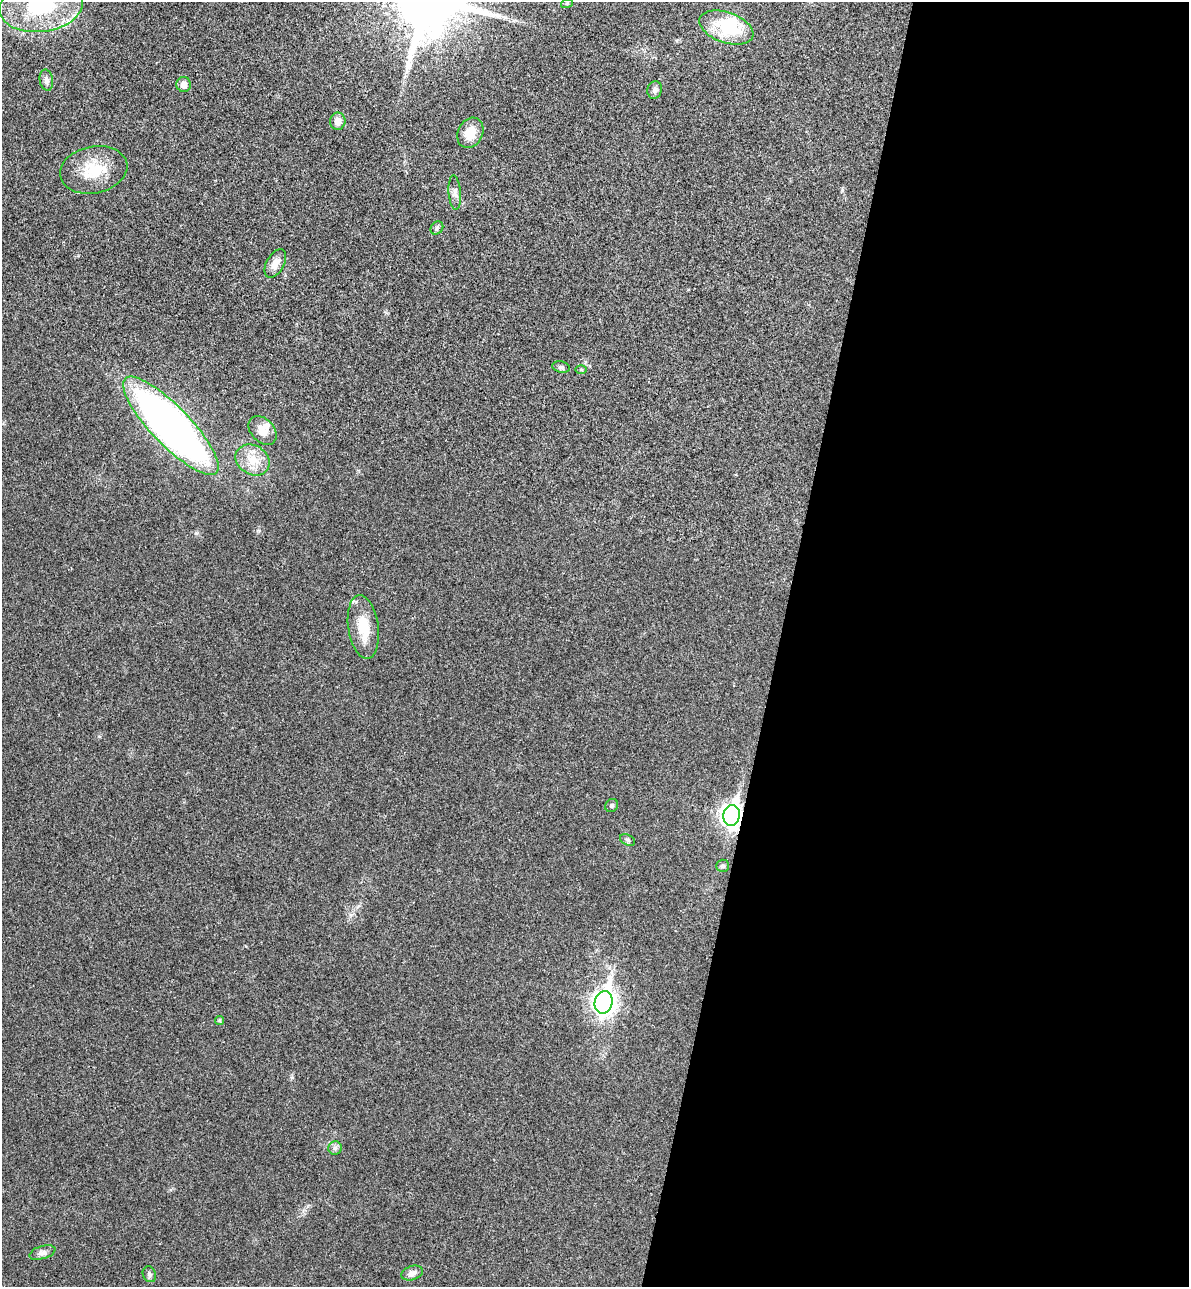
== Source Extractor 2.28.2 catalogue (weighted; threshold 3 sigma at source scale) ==
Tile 12 of 4 x 4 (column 4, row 3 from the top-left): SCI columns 3742-4928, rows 1307-2591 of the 5234 x 5179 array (HDU 1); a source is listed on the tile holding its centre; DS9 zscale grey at full resolution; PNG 1191 x 1289 px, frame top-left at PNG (2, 2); each listed source drawn as its Kron ellipse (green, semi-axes under 4 px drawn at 4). Shown black and unused: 35% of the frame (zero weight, under 3 of 4 exposures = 6% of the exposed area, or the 3 px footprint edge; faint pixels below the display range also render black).
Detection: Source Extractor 2.28.2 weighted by HDU 2 'WHT'; one run over the whole footprint, this tile lists its part. Background 0.0229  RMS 0.0045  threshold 0.0203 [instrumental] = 3 sigma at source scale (4.5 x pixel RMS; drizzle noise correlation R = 1.50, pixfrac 1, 0.05/0.05 arcsec/px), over >= 5 px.
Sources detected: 30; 1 inside a brighter object's white glare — neither listed nor drawn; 1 inside a brighter listed object's ellipse — not listed separately; the other 28 listed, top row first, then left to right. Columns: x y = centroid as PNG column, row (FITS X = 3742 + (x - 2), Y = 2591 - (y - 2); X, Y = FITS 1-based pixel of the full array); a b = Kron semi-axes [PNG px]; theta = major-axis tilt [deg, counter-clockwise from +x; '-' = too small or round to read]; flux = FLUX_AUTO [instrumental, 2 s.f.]
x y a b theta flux
567 3 6 3 19 0.5
41 6 42 26 8 38
726 28 28 15 -19 23
46 80 11 6 -80 1.9
184 84 7 7 - 2.8
655 90 9 7 77 1.6
338 121 8 7 - 3.9
470 133 16 12 63 7.9
94 170 34 23 12 16
455 193 17 6 -85 2.2
437 228 7 5 49 1
275 263 15 9 61 3.8
561 367 9 5 -10 1.1
581 369 5 3 - 0.45
171 426 65 19 -46 270
262 430 16 11 -47 4.9
253 460 18 14 -32 8.3
363 627 32 15 -82 12
612 805 7 6 - 0.87
732 815 11 8 78 250
627 840 8 5 -26 0.91
723 866 6 6 - 1.1
604 1002 11 9 76 280
219 1020 4 4 - 0.65
335 1148 7 7 - 1.3
42 1252 13 6 16 2
412 1273 11 7 18 2.2
149 1274 8 6 -67 1.1
Overlapping masked pixels (flux is a lower limit): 1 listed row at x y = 732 815
Isophote crosses this tile's border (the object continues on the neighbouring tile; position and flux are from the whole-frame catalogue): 1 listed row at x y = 41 6
Unlisted compact peaks at least as high as the median listed source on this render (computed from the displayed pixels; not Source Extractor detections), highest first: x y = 196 533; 292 1077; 842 190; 259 531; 99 736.